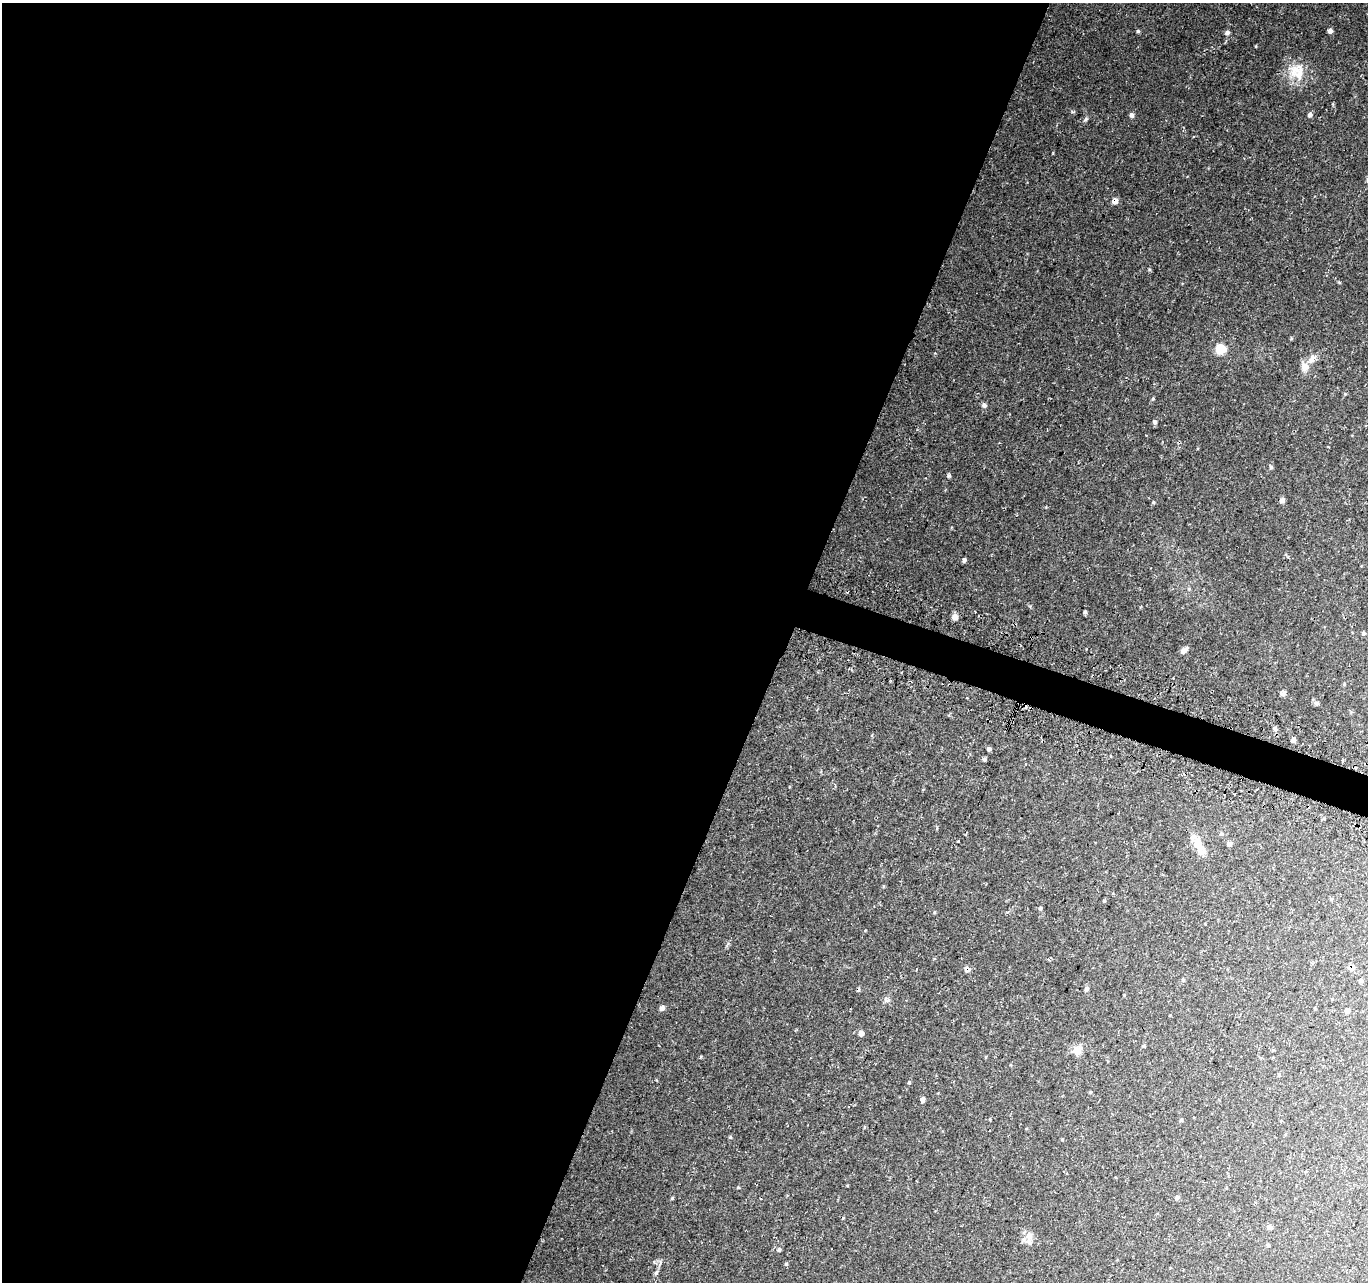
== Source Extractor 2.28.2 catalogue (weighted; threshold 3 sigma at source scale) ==
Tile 5 of 4 x 4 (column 1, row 2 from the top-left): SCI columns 14-1379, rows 2807-4086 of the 5498 x 5677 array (HDU 1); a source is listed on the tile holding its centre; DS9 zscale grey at full resolution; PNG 1370 x 1284 px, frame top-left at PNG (2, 3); no overlay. Shown black and unused: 59% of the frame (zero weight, under 3 of 4 exposures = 3% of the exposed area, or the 3 px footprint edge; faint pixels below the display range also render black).
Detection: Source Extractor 2.28.2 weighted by HDU 2 'WHT'; one run over the whole footprint, this tile lists its part. Background 0.0705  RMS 0.0046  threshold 0.0207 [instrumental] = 3 sigma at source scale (4.5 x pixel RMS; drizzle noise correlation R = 1.50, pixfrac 1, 0.0396/0.0396 arcsec/px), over >= 5 px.
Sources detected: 63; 3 inside a brighter listed object's ellipse — not listed separately; the other 60 listed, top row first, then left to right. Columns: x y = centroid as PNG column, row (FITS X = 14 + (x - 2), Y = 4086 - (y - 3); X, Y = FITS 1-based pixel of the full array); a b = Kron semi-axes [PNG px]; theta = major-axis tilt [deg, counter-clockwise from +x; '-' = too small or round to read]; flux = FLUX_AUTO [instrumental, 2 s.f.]
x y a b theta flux
1138 31 5 5 - 0.63
1330 31 5 5 - 1.6
1227 33 6 5 - 1.3
1256 46 4 3 - 0.33
1294 70 24 17 48 9.2
1132 115 7 5 -71 1.1
1310 115 5 5 - 1.4
1086 119 6 4 46 0.72
1115 201 6 6 - 2.4
1339 282 5 3 - 0.4
1220 349 13 12 - 6.4
1305 367 12 11 - 3.3
1153 398 4 4 - 0.46
984 405 7 6 - 1.1
1155 422 6 5 - 0.97
1271 467 5 4 - 0.6
949 476 5 4 - 0.67
1282 501 6 4 19 1.5
1153 502 5 4 - 0.43
964 560 4 3 - 1
1085 612 4 3 - 0.68
955 617 6 6 - 2.4
1363 633 5 5 - 0.68
1184 650 8 5 45 1.8
1283 693 5 5 - 1.8
1316 703 6 6 - 1.1
1275 728 5 5 - 1.3
1293 740 5 4 - 1.5
989 749 4 4 - 1.2
984 759 6 5 - 0.72
937 828 5 3 - 0.39
1221 834 6 4 1 0.55
1229 844 6 5 - 1.5
1198 845 25 10 -66 6.5
1040 908 5 4 - 0.71
1352 968 7 5 49 2.2
967 969 7 7 - 1.9
1183 980 5 3 - 0.48
1361 981 5 4 - 0.85
858 989 5 3 - 0.64
1087 989 6 5 - 1.2
662 1008 6 5 - 1.7
1347 1011 6 5 - 1.4
861 1033 5 5 - 2.3
1077 1051 14 11 32 3.4
1279 1074 5 4 - 0.5
909 1082 4 4 - 0.49
1090 1092 5 3 - 0.37
923 1099 6 4 83 1.6
1181 1120 4 4 - 0.52
730 1137 6 3 -71 0.44
738 1187 5 3 - 0.4
1177 1197 6 4 -90 0.96
672 1198 5 4 - 0.5
1270 1227 5 5 - 1.5
1029 1236 10 9 - 2.7
1268 1245 4 4 - 0.66
779 1249 5 4 - 0.7
786 1264 4 4 - 0.7
656 1273 7 5 54 0.85
Overlapping masked pixels (flux is a lower limit): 3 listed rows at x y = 1115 201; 1352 968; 967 969
Unlisted compact peaks at least as high as the median listed source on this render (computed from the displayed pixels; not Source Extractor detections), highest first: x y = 1149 269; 701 1057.